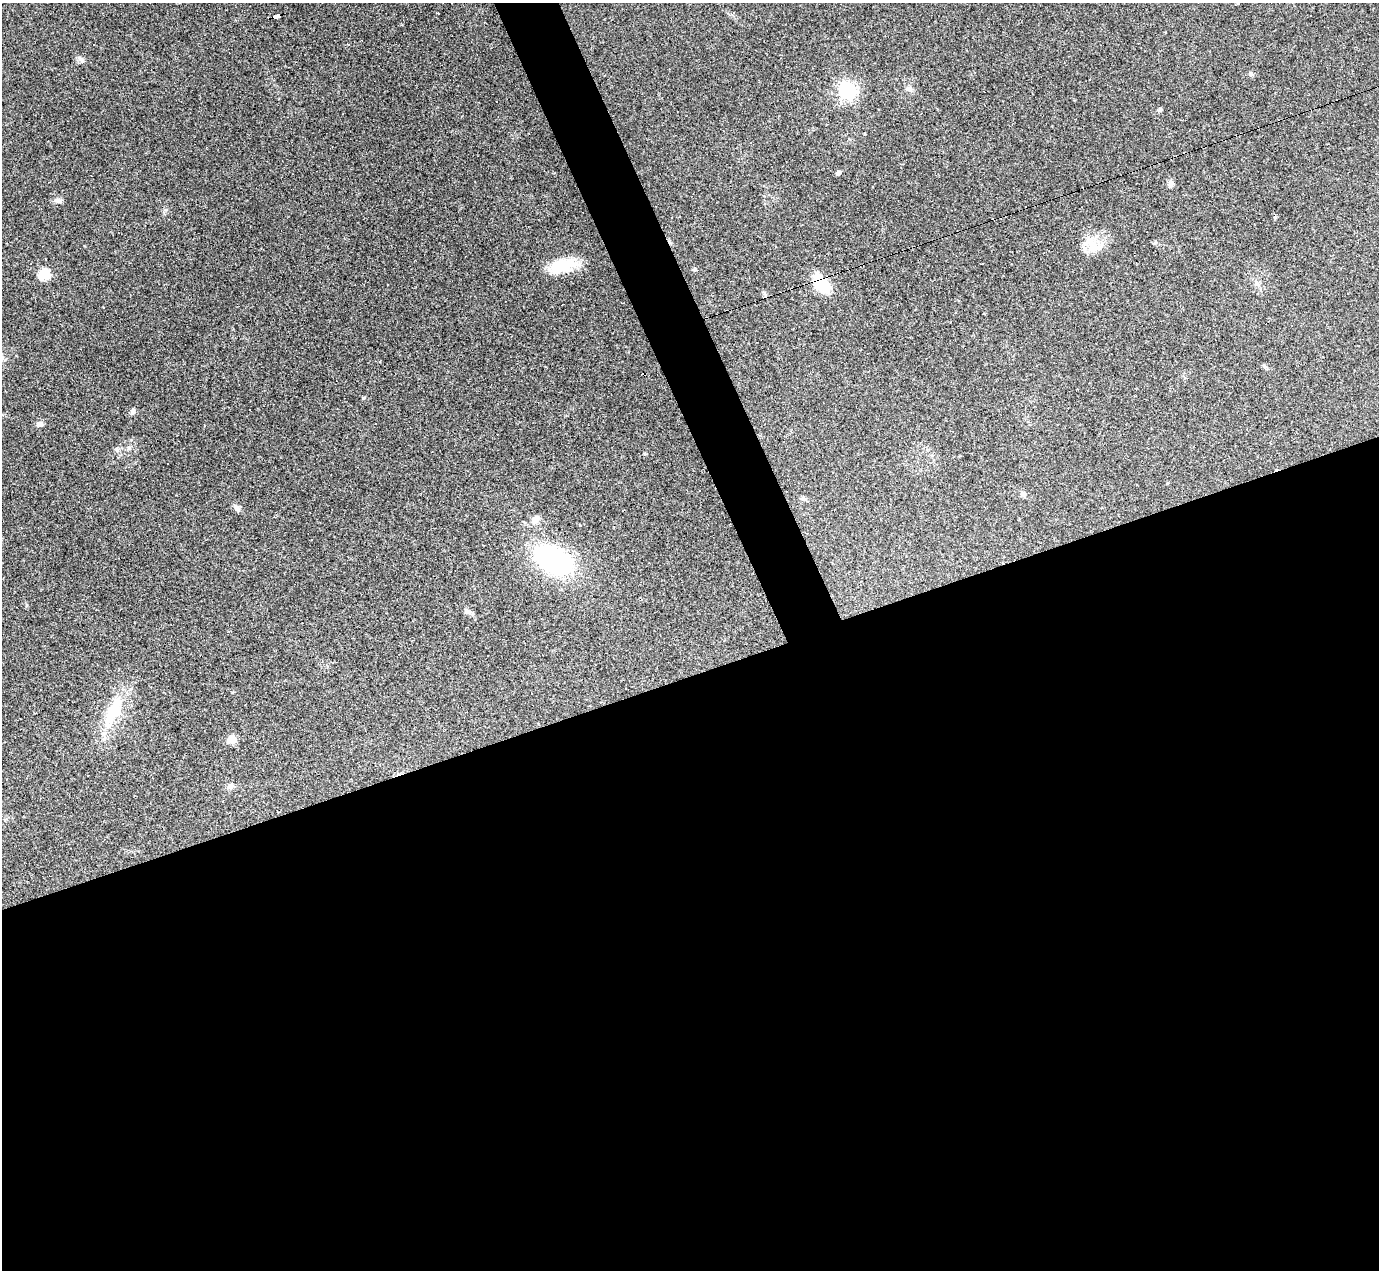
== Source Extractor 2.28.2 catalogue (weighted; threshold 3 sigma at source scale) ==
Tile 15 of 4 x 4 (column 3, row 4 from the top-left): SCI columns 2755-4131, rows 277-1544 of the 5508 x 5495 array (HDU 1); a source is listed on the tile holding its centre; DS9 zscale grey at full resolution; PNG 1381 x 1272 px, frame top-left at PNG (2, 3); no overlay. Shown black and unused: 49% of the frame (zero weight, under 3 of 4 exposures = <1% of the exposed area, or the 3 px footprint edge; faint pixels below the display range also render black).
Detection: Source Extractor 2.28.2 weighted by HDU 2 'WHT'; one run over the whole footprint, this tile lists its part. Background 0.232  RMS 0.0082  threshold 0.0367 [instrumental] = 3 sigma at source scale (4.5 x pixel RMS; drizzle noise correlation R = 1.50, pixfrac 1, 0.05/0.05 arcsec/px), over >= 5 px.
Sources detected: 37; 8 cosmic-ray / hot-pixel residue — not listed; the other 29 listed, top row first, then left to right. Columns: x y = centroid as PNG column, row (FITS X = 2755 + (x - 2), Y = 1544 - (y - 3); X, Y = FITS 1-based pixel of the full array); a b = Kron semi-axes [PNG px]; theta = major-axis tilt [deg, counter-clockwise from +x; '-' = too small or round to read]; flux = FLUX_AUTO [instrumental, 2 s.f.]
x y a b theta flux
276 16 7 4 17 66
1310 16 3 3 - 3
81 60 9 6 -53 2.5
1251 74 6 5 - 1.5
847 91 7 7 - 300
1160 109 6 5 - 1.2
838 173 5 4 - 2.3
1171 183 10 7 88 2.7
58 201 11 6 -13 2.9
1092 245 26 13 -43 14
565 265 36 15 14 23
694 270 6 4 -29 1.1
44 275 6 5 - 60
821 284 20 11 -50 35
910 337 3 2 - 0.55
364 398 5 3 - 0.82
133 411 8 5 79 1.8
39 424 8 6 12 3.2
129 448 6 6 - 1.6
645 454 4 4 - 0.92
1023 494 9 5 -63 1.9
804 498 8 5 -3 1.9
237 508 10 5 -74 2.3
535 519 13 8 52 5.3
553 560 27 17 -29 160
468 611 9 6 -24 2.9
113 712 48 15 66 36
232 739 6 5 - 24
230 786 9 6 16 2.4
Overlapping masked pixels (flux is a lower limit): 2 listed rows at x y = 276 16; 821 284
Unlisted compact peaks at least as high as the median listed source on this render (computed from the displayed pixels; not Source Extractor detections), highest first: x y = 165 210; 1275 217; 84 246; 232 692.